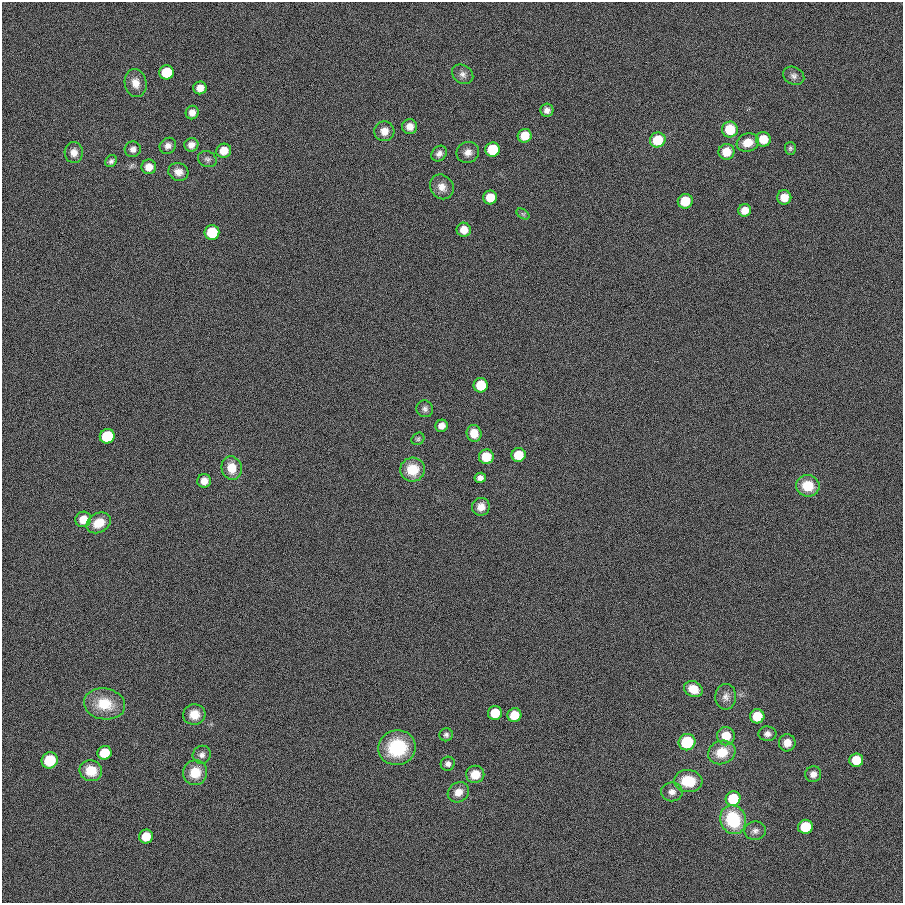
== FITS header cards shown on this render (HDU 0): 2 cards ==
NAXIS1  =                  901
NAXIS2  =                  901

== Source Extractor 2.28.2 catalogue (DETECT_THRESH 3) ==
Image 901 x 901 px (HDU 0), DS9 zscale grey, 1 PNG px = 1 image px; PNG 905 x 905 px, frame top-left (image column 1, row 901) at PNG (2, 2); each listed source drawn as its Kron ellipse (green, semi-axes under 4 px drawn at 4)
Background 6.79e-04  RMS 0.099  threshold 0.296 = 3 sigma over >= 5 px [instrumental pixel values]
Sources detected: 83; all 83 listed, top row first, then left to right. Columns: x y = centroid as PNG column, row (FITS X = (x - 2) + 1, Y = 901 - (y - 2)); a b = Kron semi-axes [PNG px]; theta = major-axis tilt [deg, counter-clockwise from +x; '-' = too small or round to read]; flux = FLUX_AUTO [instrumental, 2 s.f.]
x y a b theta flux
166 72 7 7 - 220
463 74 11 9 -36 32
794 76 11 8 -26 30
136 83 14 11 -79 66
200 88 7 6 - 58
547 110 6 6 - 31
192 112 7 6 - 39
410 127 7 7 - 49
730 130 8 8 - 190
384 131 10 10 - 63
525 136 7 7 - 130
763 139 7 7 - 120
658 140 8 7 - 200
748 142 11 9 19 88
191 145 7 6 - 38
168 146 9 7 39 33
790 148 6 5 - 14
133 149 8 8 - 31
493 150 7 7 - 320
224 151 7 7 - 87
74 152 10 9 - 51
468 152 11 10 - 46
726 152 8 8 - 110
439 154 8 7 - 30
207 159 9 8 - 23
111 161 6 5 - 19
149 167 7 7 - 69
178 172 10 9 - 51
442 187 13 11 -52 60
490 197 7 7 - 130
784 197 7 7 - 80
685 201 7 7 - 180
745 210 6 6 - 70
523 214 7 4 -33 12
464 230 7 7 - 74
212 232 7 7 - 300
481 385 7 7 - 210
425 409 8 8 - 23
442 426 6 6 - 39
474 433 8 7 - 100
107 436 7 7 - 390
418 439 7 5 39 13
518 455 7 7 - 160
486 457 7 7 - 150
232 468 12 10 -74 120
412 470 12 12 - 170
480 478 6 5 - 28
204 481 7 6 - 51
808 486 12 10 -9 160
481 507 9 8 - 56
83 519 8 7 - 98
99 523 13 9 29 110
693 689 10 7 -26 97
726 697 13 10 89 43
104 704 21 15 -9 190
495 713 7 7 - 170
194 715 11 10 - 85
514 715 7 7 - 140
757 716 7 7 - 220
767 734 9 7 -2 31
446 735 7 6 - 18
726 736 9 9 - 130
687 742 8 8 - 310
787 743 8 8 - 59
397 748 19 17 16 380
722 752 14 11 21 150
104 753 7 7 - 210
202 755 9 8 - 29
50 760 8 8 - 220
856 760 7 7 - 130
448 764 7 7 - 24
91 771 11 10 - 130
195 773 12 12 - 140
475 774 9 8 - 99
813 774 8 7 - 38
688 781 14 11 -4 190
458 792 11 9 37 65
672 792 10 9 - 40
733 799 7 7 - 300
733 820 14 12 -68 410
805 827 7 7 - 250
755 831 11 9 8 32
146 837 7 7 - 150